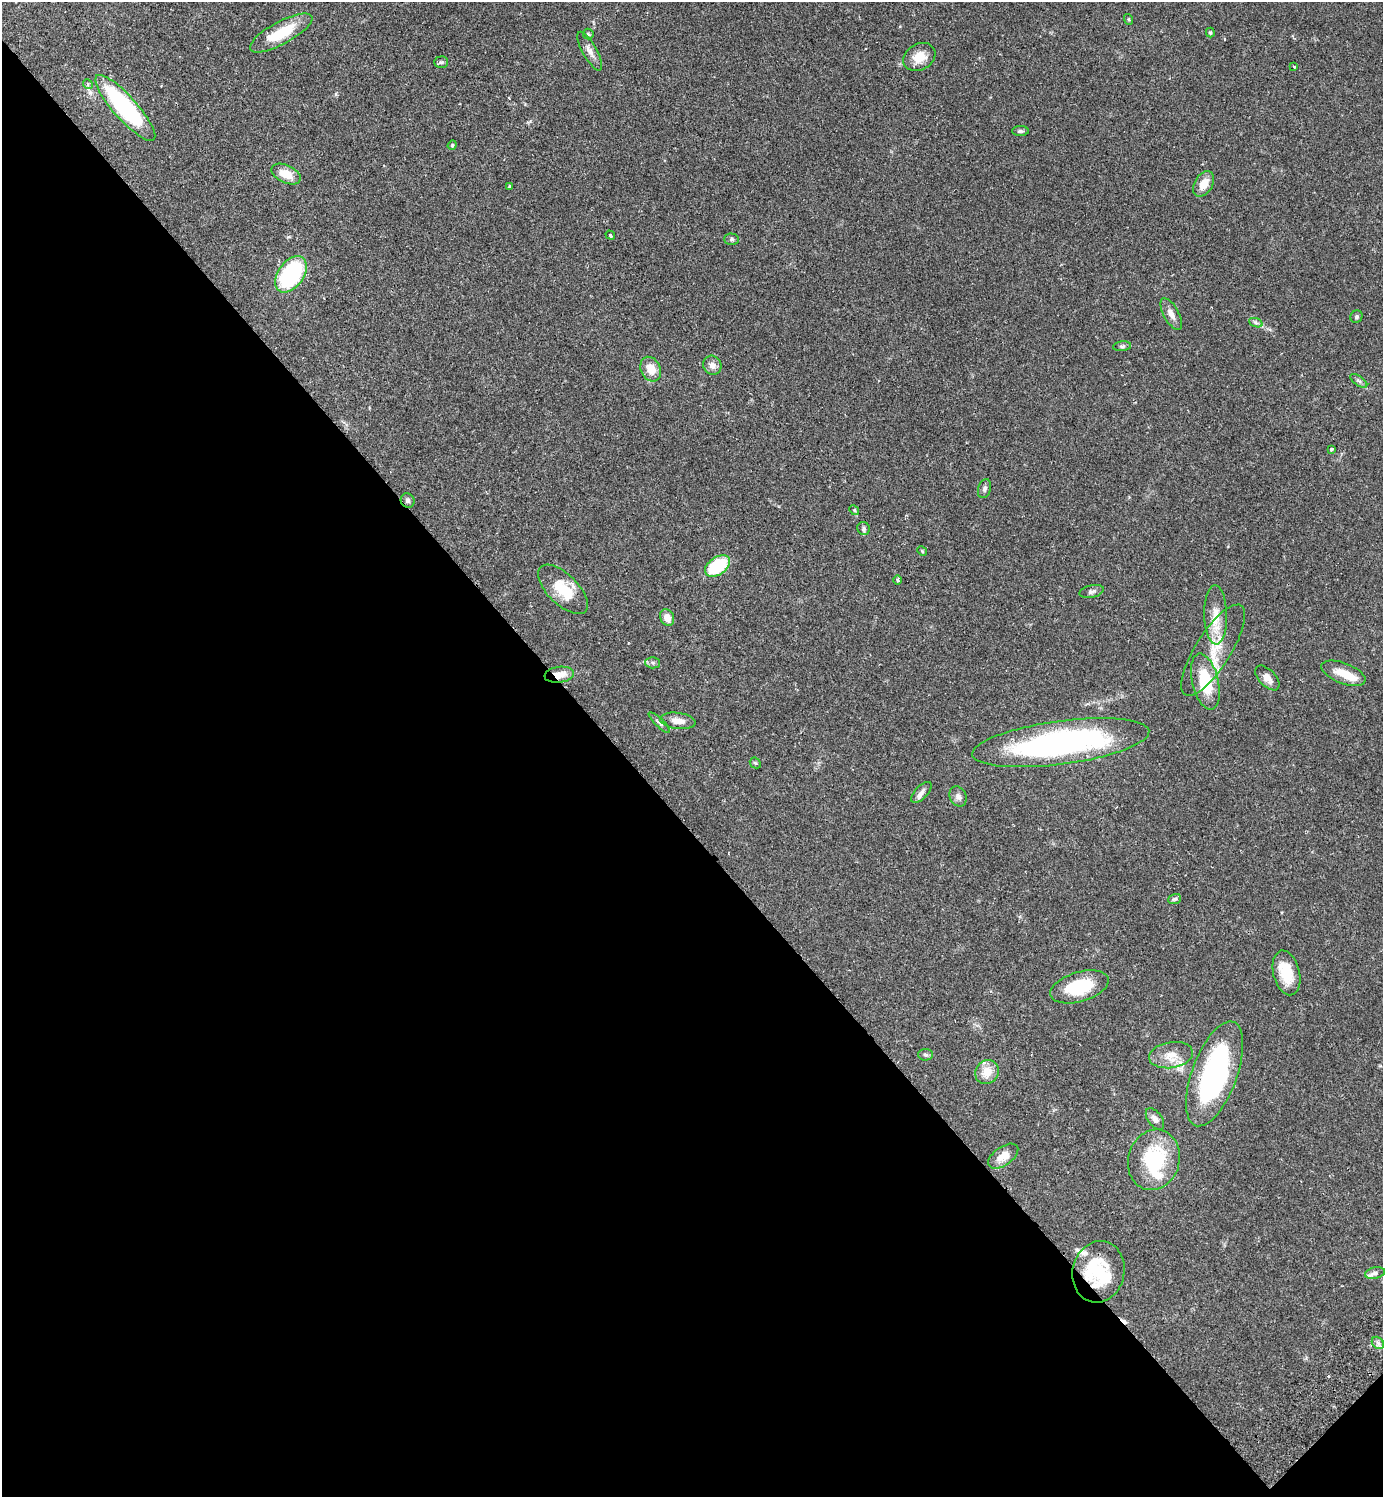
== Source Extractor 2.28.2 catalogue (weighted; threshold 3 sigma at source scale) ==
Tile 14 of 4 x 4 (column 2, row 4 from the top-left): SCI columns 1724-3104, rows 45-1539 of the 6069 x 6072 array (HDU 1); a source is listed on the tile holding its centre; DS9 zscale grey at full resolution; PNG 1385 x 1499 px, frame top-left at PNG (2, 2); each listed source drawn as its Kron ellipse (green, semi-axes under 4 px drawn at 4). Shown black and unused: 45% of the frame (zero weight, under 2 of 3 exposures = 3% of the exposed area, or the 3 px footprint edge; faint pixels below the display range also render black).
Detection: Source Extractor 2.28.2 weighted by HDU 2 'WHT'; one run over the whole footprint, this tile lists its part. Background 0.0696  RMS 0.0052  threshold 0.0235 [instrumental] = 3 sigma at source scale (4.5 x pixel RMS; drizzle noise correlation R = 1.50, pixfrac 1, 0.05/0.05 arcsec/px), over >= 5 px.
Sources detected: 71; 4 inside a brighter object's white glare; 2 cosmic-ray / hot-pixel residue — neither listed nor drawn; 3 inside a brighter listed object's ellipse — not listed separately; the other 62 listed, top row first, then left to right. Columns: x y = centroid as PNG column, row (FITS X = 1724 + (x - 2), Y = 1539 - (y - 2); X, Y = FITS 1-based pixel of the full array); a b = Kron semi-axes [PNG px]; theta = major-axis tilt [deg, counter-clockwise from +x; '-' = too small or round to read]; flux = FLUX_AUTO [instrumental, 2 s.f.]
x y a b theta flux
1128 19 5 3 - 0.51
281 33 35 11 28 17
1210 33 5 4 - 0.7
588 34 5 5 - 0.74
590 51 22 7 -61 3.4
919 57 17 13 31 7.1
441 62 7 5 2 1.1
1294 67 3 2 - 0.5
88 84 5 4 - 0.82
125 108 43 11 -48 67
1020 131 8 5 0 1
452 145 5 4 - 0.55
286 174 15 9 -25 7.7
1204 184 14 9 59 6.5
509 186 3 2 - 0.58
610 235 5 3 - 0.72
732 239 7 5 -1 1
291 274 20 12 55 48
1171 314 17 7 -61 3.6
1356 317 6 5 - 1
1256 323 7 4 -19 1
1122 346 9 5 7 1.2
712 365 10 9 - 3
651 369 13 9 -63 6.6
1359 381 10 4 -35 1.3
1332 449 3 3 - 0.85
985 489 10 6 74 1.4
408 500 7 6 - 1.3
854 510 5 4 - 0.63
864 528 6 6 - 1.3
922 551 5 4 - 0.59
717 566 14 8 35 29
897 580 4 4 - 1.1
563 589 32 15 -44 15
1091 591 12 6 12 1.6
1216 615 30 11 -88 9.2
667 618 8 6 -66 3.9
1213 650 52 18 58 19
653 663 7 5 -2 1.2
1343 673 23 10 -21 8
559 675 15 8 8 6.4
1267 678 15 8 -46 3.4
1205 682 28 13 -76 21
678 721 18 8 -7 4.7
659 723 14 4 -44 1.3
1061 743 89 22 8 130
755 763 6 5 - 0.68
921 792 13 6 47 2.4
958 796 10 8 -65 2.3
1175 899 6 5 - 0.9
1286 973 23 13 -76 13
1079 987 30 15 16 22
925 1055 7 5 -3 1.1
1171 1055 22 13 8 7.6
987 1072 12 11 - 7.2
1215 1074 55 22 70 88
1155 1119 12 7 -54 2.7
1003 1156 17 9 35 6
1154 1160 31 25 73 34
1098 1272 31 26 76 30
1375 1273 10 5 13 1.6
1378 1343 7 5 -46 1.5
Overlapping masked pixels (flux is a lower limit): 2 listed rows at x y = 559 675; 1098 1272